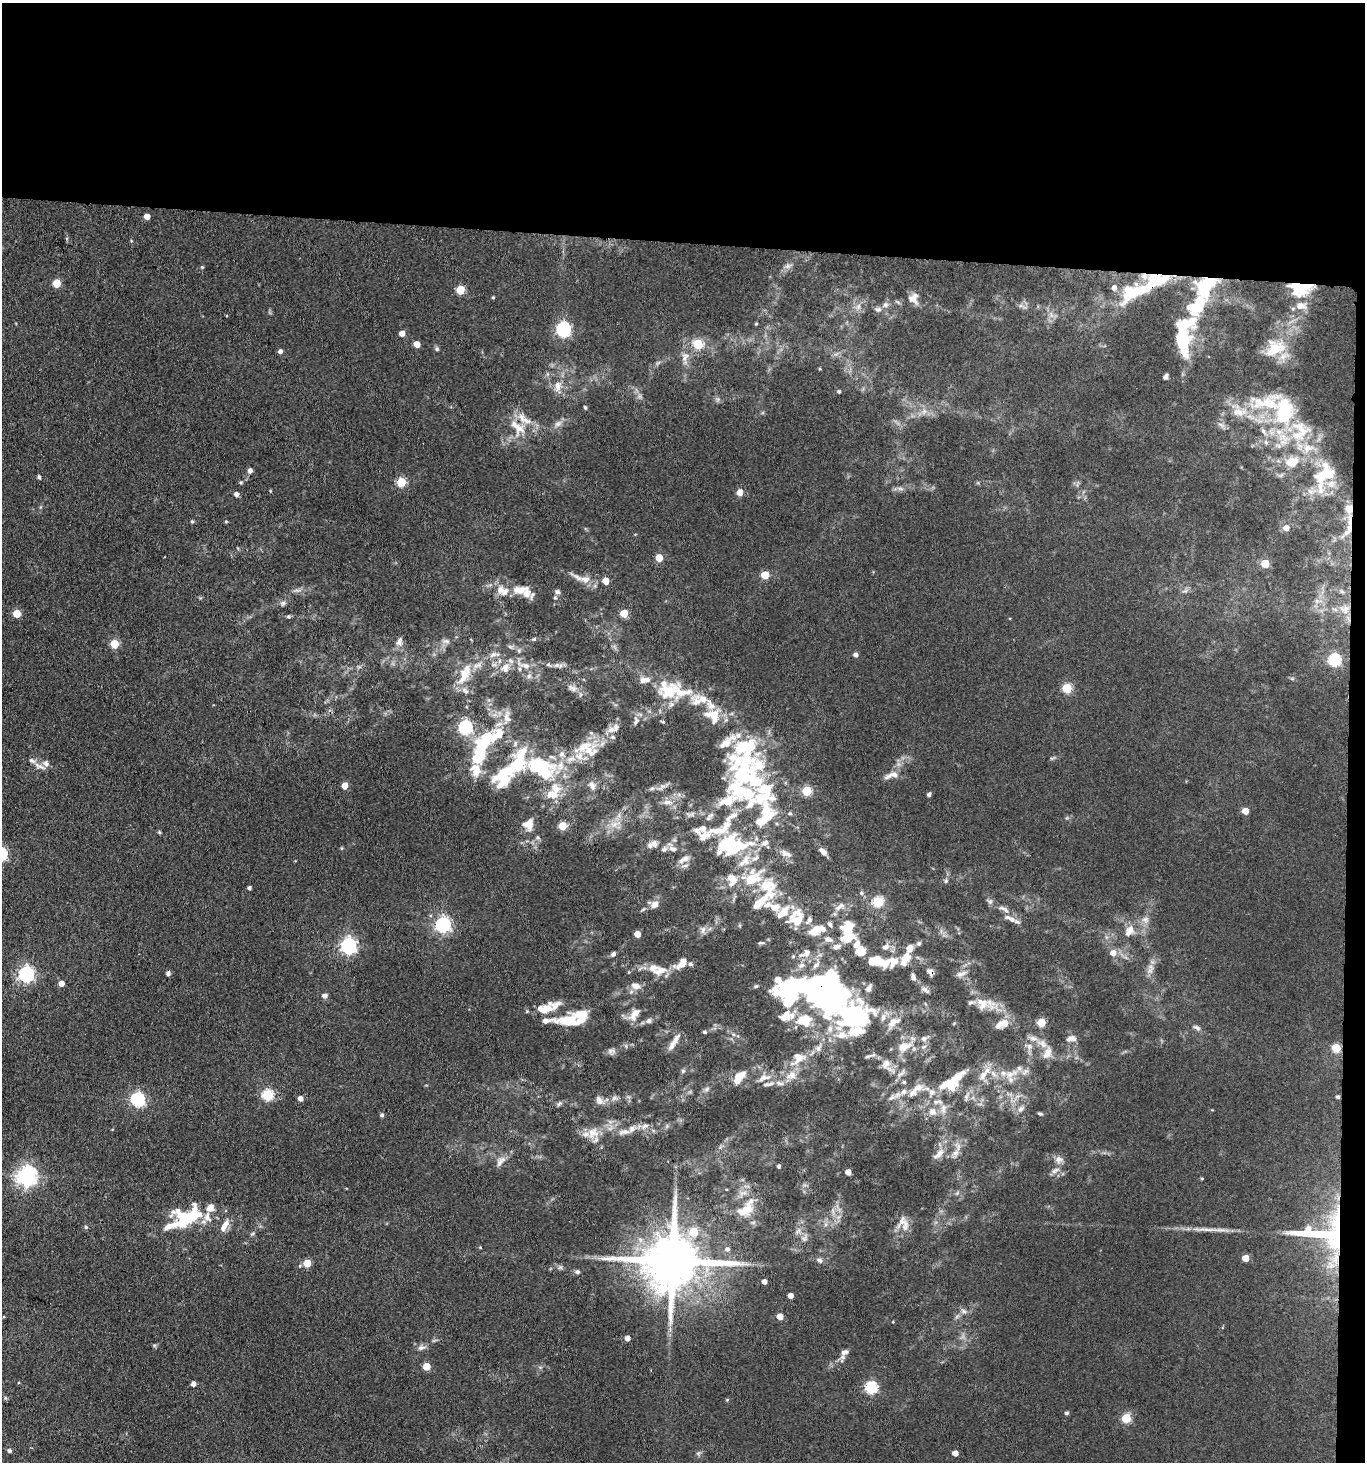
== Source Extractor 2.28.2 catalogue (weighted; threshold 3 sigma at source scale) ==
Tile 3 of 3 x 3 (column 3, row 1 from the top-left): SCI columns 2946-4308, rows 2925-4384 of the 4470 x 4389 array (HDU 1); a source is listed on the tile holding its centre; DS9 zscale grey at full resolution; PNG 1367 x 1464 px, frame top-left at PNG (2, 3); no overlay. Shown black and unused: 18% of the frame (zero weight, under 3 of 4 exposures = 5% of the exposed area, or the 3 px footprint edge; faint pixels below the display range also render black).
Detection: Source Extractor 2.28.2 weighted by HDU 2 'WHT'; one run over the whole footprint, this tile lists its part. Background 0.063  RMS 0.0065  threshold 0.0292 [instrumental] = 3 sigma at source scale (4.5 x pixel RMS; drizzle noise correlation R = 1.50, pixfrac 1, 0.05/0.05 arcsec/px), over >= 5 px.
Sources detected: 376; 1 too faint to see at this stretch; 6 inside a brighter object's white glare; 1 long thin detection or spike segment (spike, bleed or trail) — not listed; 103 inside a brighter listed object's ellipse — not listed separately; the other 265 listed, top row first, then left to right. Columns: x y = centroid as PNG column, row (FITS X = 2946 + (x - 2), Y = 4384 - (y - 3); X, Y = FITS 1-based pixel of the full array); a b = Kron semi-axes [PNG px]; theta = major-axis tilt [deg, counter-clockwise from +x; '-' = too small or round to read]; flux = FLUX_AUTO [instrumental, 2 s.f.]
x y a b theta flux
147 216 5 4 - 5.7
131 241 5 4 - 0.67
787 266 8 6 21 2.5
202 267 4 4 - 0.83
57 283 5 5 - 20
1301 286 19 8 -7 29
1205 287 32 21 65 40
1143 288 76 17 26 59
461 290 5 5 - 26
493 297 3 3 - 0.85
913 298 14 13 - 6
885 305 9 7 42 2.6
1301 306 16 10 -6 6.6
858 307 10 6 72 3.2
878 309 10 7 -5 2.5
756 324 4 3 - 0.73
563 329 7 6 - 160
402 333 4 4 - 6.1
1182 339 33 19 -86 31
417 344 5 5 - 6.5
698 344 5 5 - 44
1275 348 30 22 24 22
437 349 6 5 - 1.4
280 351 5 4 - 2.5
685 358 22 10 87 7.6
658 363 9 3 45 1.3
820 369 3 3 - 0.62
1165 377 5 4 - 2
558 386 17 10 81 7.2
838 391 4 4 - 1
585 407 4 3 - 1.1
1284 411 50 29 -79 64
1239 412 25 12 -3 15
558 424 13 7 37 3.7
1221 425 12 5 -24 2.5
518 427 29 17 -49 19
1292 462 22 15 18 17
250 470 6 5 - 2.6
1324 474 38 24 53 31
39 477 4 3 - 1.7
241 482 5 4 - 0.93
401 482 5 5 - 34
900 489 10 4 -11 2
740 492 5 5 - 10
236 494 6 6 - 2.1
1349 509 11 10 - 5
192 521 5 4 - 0.93
226 522 4 4 - 0.73
1286 528 6 5 - 5.4
1349 530 19 7 60 6
659 558 5 5 - 16
1265 563 5 5 - 23
765 575 5 5 - 17
582 578 33 8 -18 8.6
606 581 5 5 - 10
297 590 15 4 5 2.6
519 590 20 11 1 8.9
1185 591 10 4 13 1.7
557 592 7 6 - 1.9
555 598 5 4 - 0.98
283 603 9 7 37 2
1345 609 11 7 82 4.1
624 613 5 5 - 16
17 614 5 5 - 20
288 616 6 5 - 1
534 639 7 5 19 1
446 641 12 6 -6 2.4
399 642 13 8 77 3.2
114 644 5 5 - 26
519 651 6 5 - 1.4
493 655 12 7 13 3.5
855 655 5 5 - 2.2
1334 660 6 6 - 87
524 665 26 8 -16 8.7
557 665 9 6 14 2.5
505 668 17 13 58 8.9
464 676 27 14 72 15
529 676 7 6 - 2.1
643 680 10 9 - 3.9
572 688 14 8 -20 4.4
1067 688 5 5 - 36
668 691 37 23 24 31
699 699 29 16 1 16
507 717 20 10 -87 7.3
714 717 26 14 82 12
636 721 14 8 82 3.6
662 722 8 3 -22 0.83
465 727 6 6 - 130
612 729 13 9 20 4.8
590 752 22 14 -2 11
40 766 18 6 -24 3.8
511 769 88 38 31 81
891 775 22 7 18 5
749 776 51 39 -26 88
345 786 5 5 - 8.8
592 786 14 9 -71 4.5
663 787 19 6 29 3.8
556 788 17 13 -52 11
807 791 5 5 - 37
929 794 4 4 - 1.9
667 802 13 7 6 4.5
1245 811 5 5 - 9
790 813 5 5 - 1
691 814 15 5 3 3.1
710 816 12 4 28 2
731 817 25 7 34 7.4
528 824 14 11 55 8.2
614 824 14 10 10 7.7
563 826 5 5 - 23
159 832 5 4 - 0.9
538 838 8 6 -47 1.7
654 843 10 7 -68 3.1
731 845 47 28 8 51
342 848 5 3 - 0.68
673 849 13 7 -22 3.6
823 851 11 6 -42 3.2
786 854 16 7 -15 3.9
684 859 18 7 29 4.8
732 879 18 13 -76 10
752 879 11 7 32 32
946 881 6 5 - 1.2
768 885 25 20 -19 21
249 888 4 3 - 1.9
861 893 5 5 - 1
990 901 8 7 - 1.9
878 902 5 5 - 54
654 904 13 10 39 4.9
840 906 16 7 29 4.6
775 907 10 8 -2 7
1002 908 11 5 -25 2.8
1012 919 15 7 -29 4.9
1145 920 10 9 - 3.9
797 921 23 13 -6 14
443 925 6 6 - 190
703 930 11 7 74 3.1
817 930 17 9 19 14
846 930 19 13 71 20
1129 931 17 11 54 7.7
637 934 5 5 - 7.4
828 939 11 7 -13 4
761 943 9 4 4 1.3
919 943 7 6 - 1.5
348 946 6 6 - 210
836 947 11 7 14 3.6
885 947 10 8 18 3.5
860 951 10 9 - 9.9
807 953 13 10 55 5.3
1113 953 7 6 - 5.6
613 954 7 5 42 1.7
793 956 5 4 - 0.85
906 958 19 10 62 8.9
876 961 23 10 -6 21
682 963 18 9 41 9.5
816 965 13 6 45 3.1
1151 967 11 7 -47 3.3
660 970 22 12 16 9.8
930 972 10 7 -55 2.7
168 973 4 4 - 2.6
26 974 6 6 - 200
961 974 16 6 21 3.2
913 977 9 5 -69 2.2
61 983 5 5 - 5.3
636 986 14 9 -20 4.9
792 988 41 25 3 140
869 988 11 6 63 3
925 990 14 5 -33 2.4
325 996 5 5 - 3.1
835 999 28 19 30 150
982 1004 19 17 -39 11
544 1009 24 12 6 10
634 1014 18 9 58 7
787 1016 20 11 21 12
853 1017 33 26 -19 120
804 1020 17 13 4 18
568 1021 29 13 -2 20
649 1021 9 6 42 2.1
894 1022 21 10 30 7.4
1041 1022 5 5 - 25
999 1025 16 10 42 6.2
1197 1028 11 6 -29 2.2
704 1032 5 4 - 1.4
1071 1039 14 8 9 3.6
675 1040 20 7 60 5.9
1042 1044 17 9 -32 6.2
904 1047 23 12 21 11
1029 1047 10 8 83 3.6
819 1048 11 7 58 3.4
1336 1048 5 5 - 28
611 1052 11 9 -7 2.5
867 1056 10 3 9 1.4
798 1058 23 14 38 13
887 1063 32 10 -57 8.5
683 1071 6 6 - 1.3
1011 1074 25 9 24 11
983 1076 19 9 56 8
739 1077 20 10 49 9.2
764 1078 21 9 21 7.5
779 1083 13 6 -13 3.1
947 1084 30 16 -7 19
918 1088 14 10 11 6.9
707 1089 9 5 28 2
267 1095 6 5 - 68
898 1095 15 7 32 4.9
1338 1097 4 4 - 1.4
300 1098 5 5 - 3.6
615 1098 11 6 -6 2.7
138 1099 6 6 - 130
599 1100 12 9 -59 3.9
559 1104 8 5 41 1.4
943 1109 15 7 84 4.6
1021 1109 11 7 42 3.2
932 1112 11 11 - 6.3
1040 1114 7 4 -20 1
382 1115 5 4 - 1.6
645 1126 13 7 21 3.6
624 1132 19 8 10 5.5
593 1133 17 15 39 9.5
939 1154 20 8 41 5.7
955 1154 16 9 57 5.2
1059 1159 11 10 - 4.1
500 1161 17 8 50 4.8
779 1166 4 4 - 1.5
1055 1170 13 6 27 3.1
848 1172 4 4 - 5.5
27 1176 7 7 - 400
1202 1178 5 3 - 0.62
745 1210 28 17 41 18
833 1211 11 5 -78 2.7
190 1217 30 14 36 35
225 1225 18 7 62 6.3
86 1227 5 4 - 1.3
904 1227 20 17 36 9.1
798 1231 11 6 58 3.1
694 1232 6 6 - 19
253 1234 7 5 34 1.2
1324 1234 53 19 -2 82
804 1238 12 8 61 3.3
480 1247 4 3 - 0.67
727 1249 7 6 - 2.5
1245 1258 5 4 - 10
819 1260 9 7 -26 2.3
673 1261 18 15 -2 5900
307 1263 5 5 - 17
560 1267 7 5 42 1.4
577 1272 7 6 - 1.5
764 1282 4 4 - 3.9
791 1296 4 4 - 4.9
964 1311 11 6 -27 2.4
4 1317 4 3 - 0.57
780 1317 5 5 - 8.4
627 1338 4 4 - 4.2
434 1340 7 4 19 1
154 1345 6 5 - 1.1
421 1347 12 6 9 2.8
844 1352 11 8 36 3.5
426 1366 5 5 - 16
193 1384 4 4 - 3.4
871 1387 6 6 - 82
5 1398 6 5 - 1
727 1400 4 4 - 0.74
1066 1413 4 4 - 1.4
1126 1418 5 5 - 38
9 1451 5 5 - 1.8
698 1453 7 6 - 1.4
955 1453 4 4 - 4.9
Overlapping masked pixels (flux is a lower limit): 9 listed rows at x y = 1301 286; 1205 287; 1143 288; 1349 509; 1349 530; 511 769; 930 972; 835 999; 1324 1234